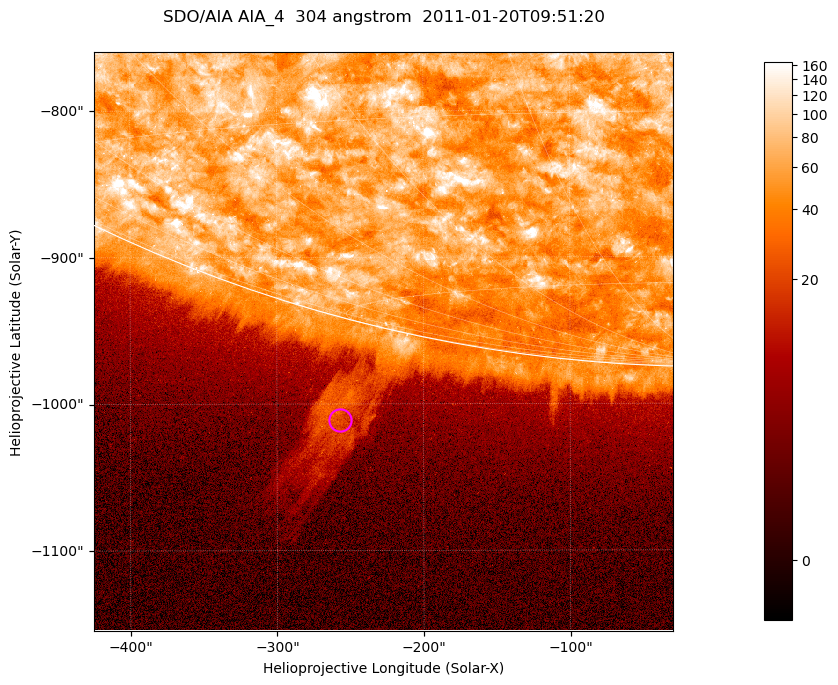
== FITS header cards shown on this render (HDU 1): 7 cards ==
TELESCOP= 'SDO/AIA '           / For AIA: SDO/AIA
INSTRUME= 'AIA_4   '           / For AIA: AIA_ATA1, AIA_ATA2, AIA_ATA3 or AIA_AT
WAVELNTH=                  304 / [angstrom] Wavelength
WAVEUNIT= 'angstrom'           / Wavelength unit: angstrom
DATE-OBS= '2011-01-20T09:51:20.123' / [ISO] Date when observation started; ISO 8
CTYPE1  = 'HPLN-TAN'           / CTYPE1; Typically HPLN
CTYPE2  = 'HPLT-TAN'           / CTYPE2; Typically HPLT

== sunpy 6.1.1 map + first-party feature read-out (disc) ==
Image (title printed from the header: SDO/AIA AIA_4  304 angstrom  2011-01-20T09:51:20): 658 x 658 px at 0.6 arcsec/px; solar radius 975 arcsec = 1625 px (partial field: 2.4% of the solar disc is inside the frame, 46% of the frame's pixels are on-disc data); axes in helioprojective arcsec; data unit not stated in the header (colour bar unlabelled)
Orientation: roll -0.132 deg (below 1 deg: not rotated)
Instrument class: DISC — disc imager (sunpy class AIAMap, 304 A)
Bright regions (active regions / flare kernels): reference = the on-disc median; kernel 5 px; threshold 5 sigma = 114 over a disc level ~61.5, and >= 1.15x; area >= 432 px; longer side >= 8 px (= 4.8 arcsec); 0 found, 0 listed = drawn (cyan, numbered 1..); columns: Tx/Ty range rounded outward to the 2 arcsec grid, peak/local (2 s.f.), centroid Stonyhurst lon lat
Off-limb structures (1.02-1.3 R_sun): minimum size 216 px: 4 found; the strongest spans PA ~165..170 deg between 1.02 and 1.15 R_sun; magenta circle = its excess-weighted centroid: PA ~165 deg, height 1.07 R_sun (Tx ~-256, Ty ~-1010 arcsec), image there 4.2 x the reference